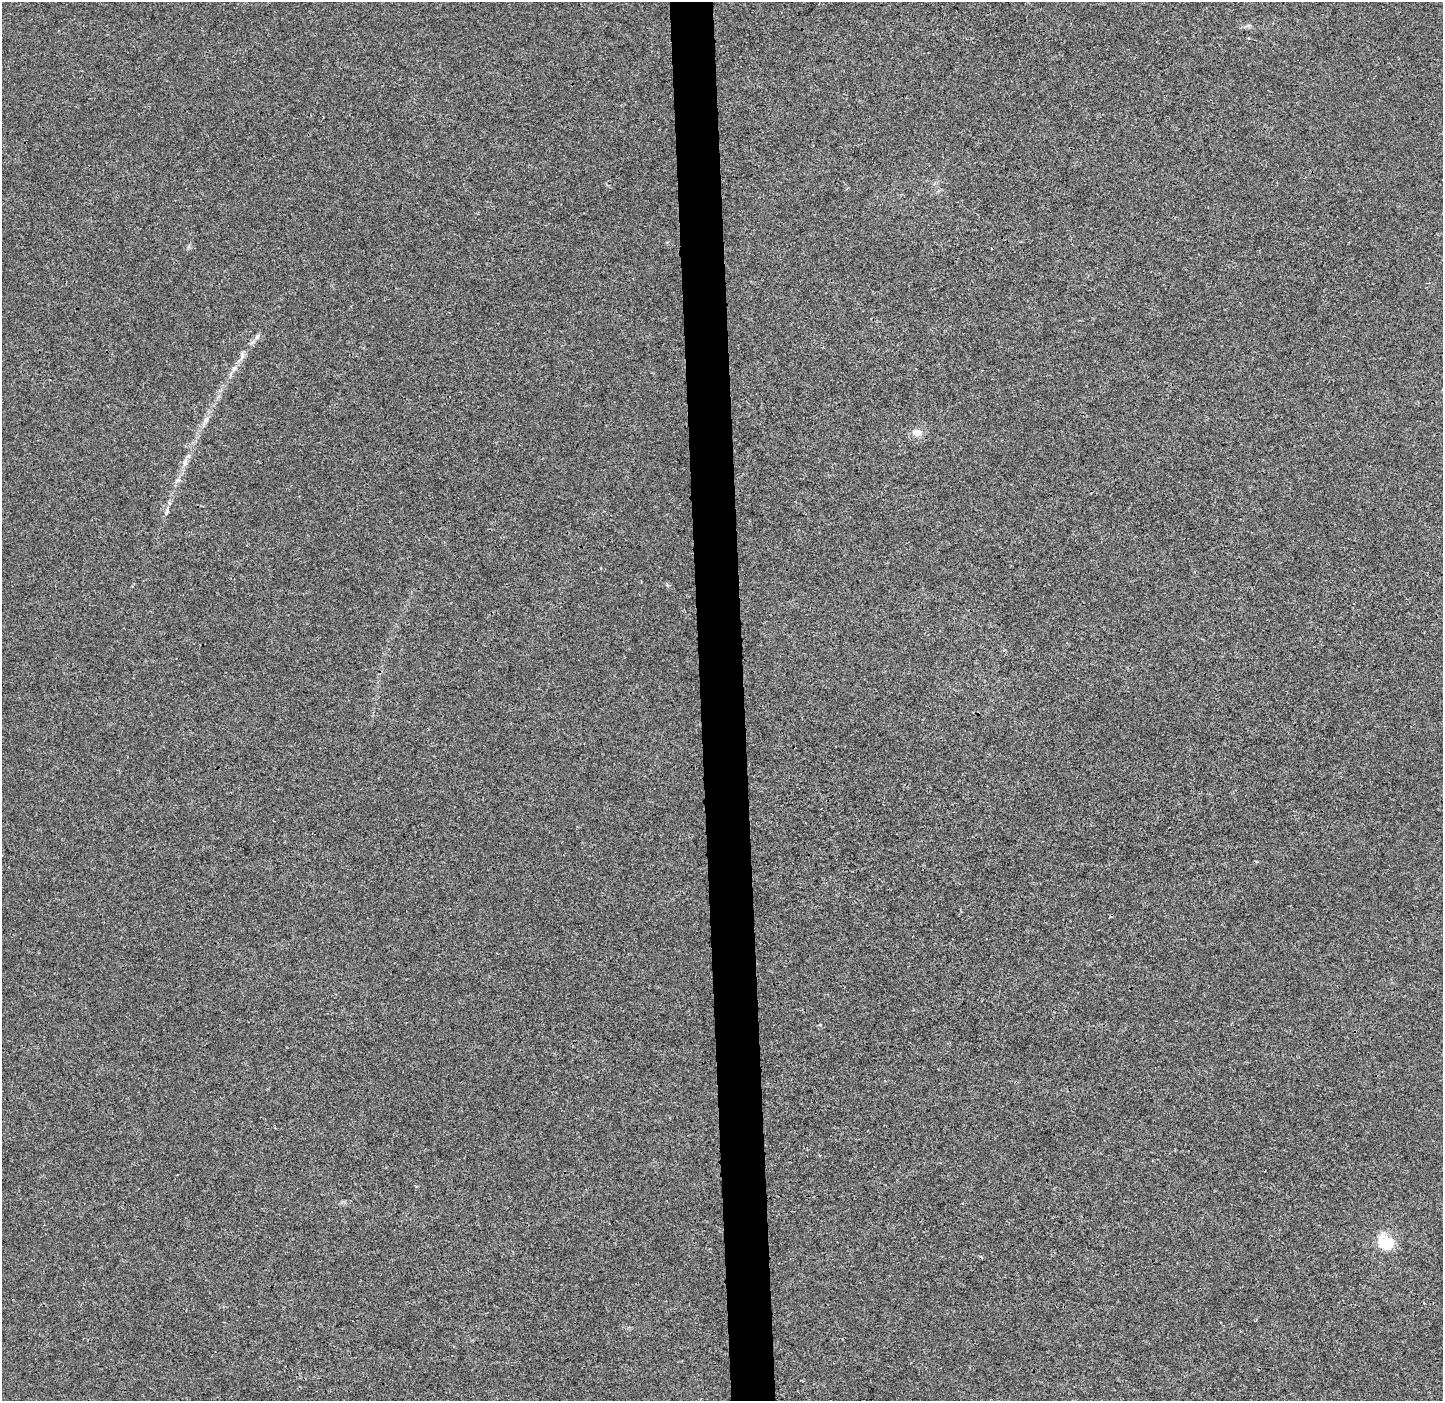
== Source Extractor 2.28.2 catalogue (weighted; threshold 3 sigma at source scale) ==
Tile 5 of 3 x 3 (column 2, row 2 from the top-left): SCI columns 1513-2953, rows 1409-2807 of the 4465 x 4207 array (HDU 1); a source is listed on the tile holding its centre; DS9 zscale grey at full resolution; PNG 1445 x 1403 px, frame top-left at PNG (2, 2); no overlay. Shown black and unused: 3% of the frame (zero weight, under 3 of 4 exposures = <1% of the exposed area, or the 3 px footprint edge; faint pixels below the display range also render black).
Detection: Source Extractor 2.28.2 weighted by HDU 2 'WHT'; one run over the whole footprint, this tile lists its part. Background 6.43e-04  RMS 0.0028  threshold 0.0126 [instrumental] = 3 sigma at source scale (4.5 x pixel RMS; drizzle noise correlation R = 1.50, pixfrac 1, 0.0396/0.0396 arcsec/px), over >= 5 px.
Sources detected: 6; all 6 listed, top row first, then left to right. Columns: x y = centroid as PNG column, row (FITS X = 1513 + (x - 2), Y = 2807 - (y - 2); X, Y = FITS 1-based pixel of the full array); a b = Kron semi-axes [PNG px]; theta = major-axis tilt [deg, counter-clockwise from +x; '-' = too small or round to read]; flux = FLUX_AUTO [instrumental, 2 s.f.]
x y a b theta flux
257 336 9 5 62 0.78
234 368 9 6 49 1.1
917 432 9 7 -3 2.4
185 463 10 6 80 1.2
166 511 9 4 81 0.63
1385 1243 22 18 -37 6.6